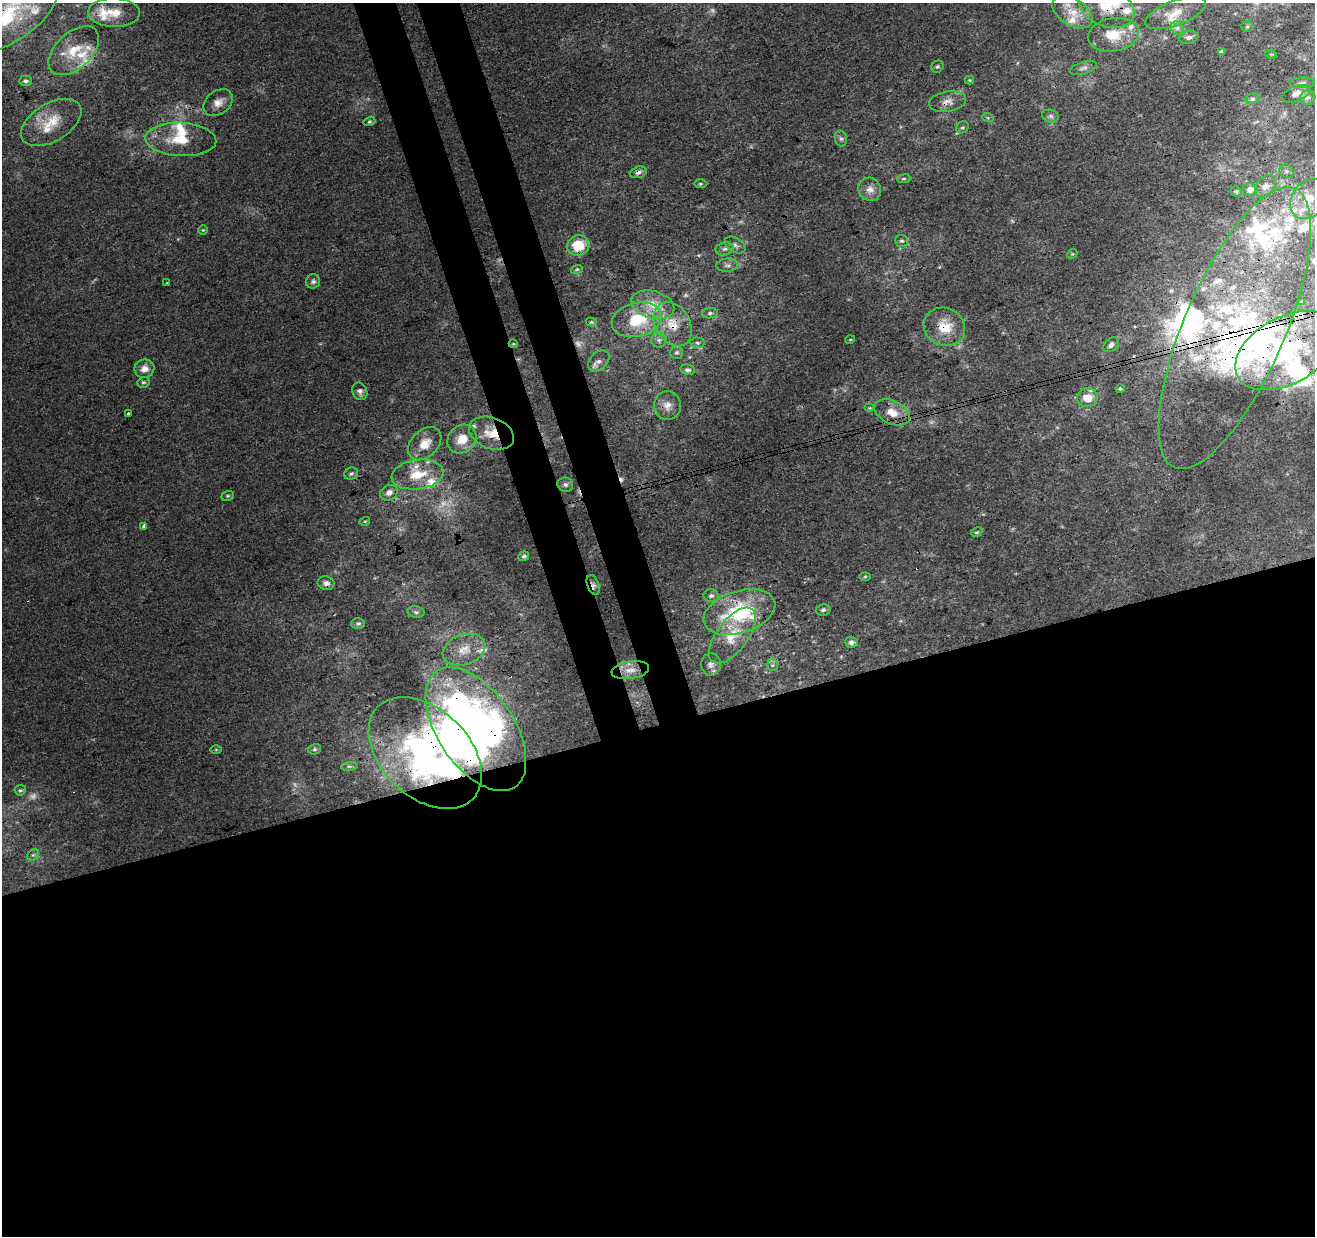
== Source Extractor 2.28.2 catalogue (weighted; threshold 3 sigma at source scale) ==
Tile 15 of 4 x 4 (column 3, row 4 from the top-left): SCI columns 2683-3995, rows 127-1360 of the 5363 x 5139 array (HDU 1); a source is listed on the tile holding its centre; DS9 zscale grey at full resolution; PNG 1317 x 1238 px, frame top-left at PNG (2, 3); each listed source drawn as its Kron ellipse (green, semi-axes under 4 px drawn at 4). Shown black and unused: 45% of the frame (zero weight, under 3 of 4 exposures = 5% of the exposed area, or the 3 px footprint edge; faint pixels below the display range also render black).
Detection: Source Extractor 2.28.2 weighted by HDU 2 'WHT'; one run over the whole footprint, this tile lists its part. Background 0.00135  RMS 0.0036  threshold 0.0163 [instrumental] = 3 sigma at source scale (4.5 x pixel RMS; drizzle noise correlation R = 1.50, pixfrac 1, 0.0396/0.0396 arcsec/px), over >= 5 px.
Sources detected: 153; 8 too faint to see at this stretch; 3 inside a brighter object's white glare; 1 cosmic-ray / hot-pixel residue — neither listed nor drawn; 34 inside a brighter listed object's ellipse — not listed separately; the other 107 listed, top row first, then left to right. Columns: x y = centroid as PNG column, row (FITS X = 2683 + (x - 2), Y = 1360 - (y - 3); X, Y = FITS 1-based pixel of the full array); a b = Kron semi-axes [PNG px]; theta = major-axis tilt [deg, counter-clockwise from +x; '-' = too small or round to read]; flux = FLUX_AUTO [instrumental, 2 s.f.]
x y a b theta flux
1106 6 30 20 -27 15
114 12 26 14 -2 7.3
1072 12 22 13 -32 6.3
1176 13 32 12 21 6.4
7 16 56 26 32 35
1247 26 6 5 - 0.61
1177 28 7 6 - 1.2
1113 35 26 16 9 9.1
1189 37 10 6 10 1.4
74 51 30 18 43 11
1221 52 4 3 - 0.61
1271 54 6 3 -17 0.41
937 67 6 5 - 0.68
1084 68 14 6 17 1.4
969 80 4 4 - 0.39
25 81 6 5 - 1
1303 83 12 5 2 1.2
1296 94 14 7 22 2.6
1308 97 8 7 - 1.3
1252 99 7 5 14 0.75
218 102 16 11 36 3.6
948 102 18 10 9 3.2
1050 116 8 6 -15 1
988 118 6 3 -19 0.44
51 122 33 19 31 11
369 122 6 4 18 0.53
962 127 7 5 39 0.82
181 139 35 16 -3 12
841 139 8 6 -74 0.88
1286 171 7 6 - 1
638 172 8 5 16 1.4
904 179 7 3 8 0.55
700 184 7 3 0 0.52
1265 186 12 9 52 2.1
870 189 12 11 - 2.9
1250 189 7 6 - 2
1236 191 6 5 - 0.7
1309 199 22 17 54 9.7
203 230 5 5 - 0.45
902 241 6 6 - 0.82
578 245 11 10 - 10
735 245 11 7 -32 1.4
725 249 9 6 13 1.3
1072 254 6 4 43 0.45
727 265 11 6 4 1.4
577 269 6 4 17 0.49
313 281 7 7 - 1
167 283 3 3 - 0.37
1301 302 4 4 - 0.42
653 305 22 13 -16 7.6
710 313 7 5 10 0.84
637 320 25 17 13 16
591 322 5 4 - 0.53
673 324 23 17 -60 8.9
944 327 21 18 -27 9.2
1235 328 152 50 67 100
659 340 7 7 - 1.3
850 340 5 3 - 0.34
697 343 7 5 -4 0.82
513 344 5 3 - 0.39
1111 345 8 6 42 1.3
1286 351 55 33 29 39
677 353 6 6 - 0.8
599 361 12 8 45 1.8
144 369 10 9 - 3.2
687 370 7 5 -9 0.92
143 382 6 5 - 0.66
1120 389 4 4 - 0.58
360 391 9 7 -67 1.4
1087 398 10 9 - 5.2
667 405 14 13 - 3.5
870 408 5 4 - 0.4
892 412 19 11 -24 5.7
128 413 4 3 - 1.4
491 433 23 15 -22 7.9
462 439 15 13 44 6.2
425 444 19 13 45 5.4
351 474 7 5 25 0.85
417 474 26 14 8 10
565 485 8 7 - 1
389 493 9 7 29 2.1
228 496 6 5 - 0.57
365 521 5 3 - 0.41
144 526 4 3 - 3
977 532 6 4 25 0.6
524 556 5 4 - 0.86
865 577 6 4 1 0.43
326 583 8 7 - 1.8
593 585 10 6 -68 1.2
711 596 7 6 - 0.98
823 610 7 5 12 0.89
416 612 8 5 -11 0.94
739 612 37 21 17 30
358 624 6 5 - 0.87
732 636 33 15 53 10
851 642 6 5 - 1.3
464 650 22 15 20 6.8
711 665 11 10 - 1.8
772 665 6 5 - 0.82
630 670 19 9 8 3.3
476 729 70 38 -56 180
216 749 5 3 - 0.39
315 749 7 5 15 0.79
425 753 66 44 -44 110
349 766 8 4 7 0.76
20 790 5 5 - 0.62
33 855 6 5 - 0.73
Overlapping masked pixels (flux is a lower limit): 16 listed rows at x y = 1106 6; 7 16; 948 102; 638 172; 673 324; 944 327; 1235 328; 513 344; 1286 351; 491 433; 565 485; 326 583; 593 585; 739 612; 476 729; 425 753
Isophote crosses this tile's border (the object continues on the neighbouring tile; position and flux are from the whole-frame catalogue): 2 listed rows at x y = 1106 6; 7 16